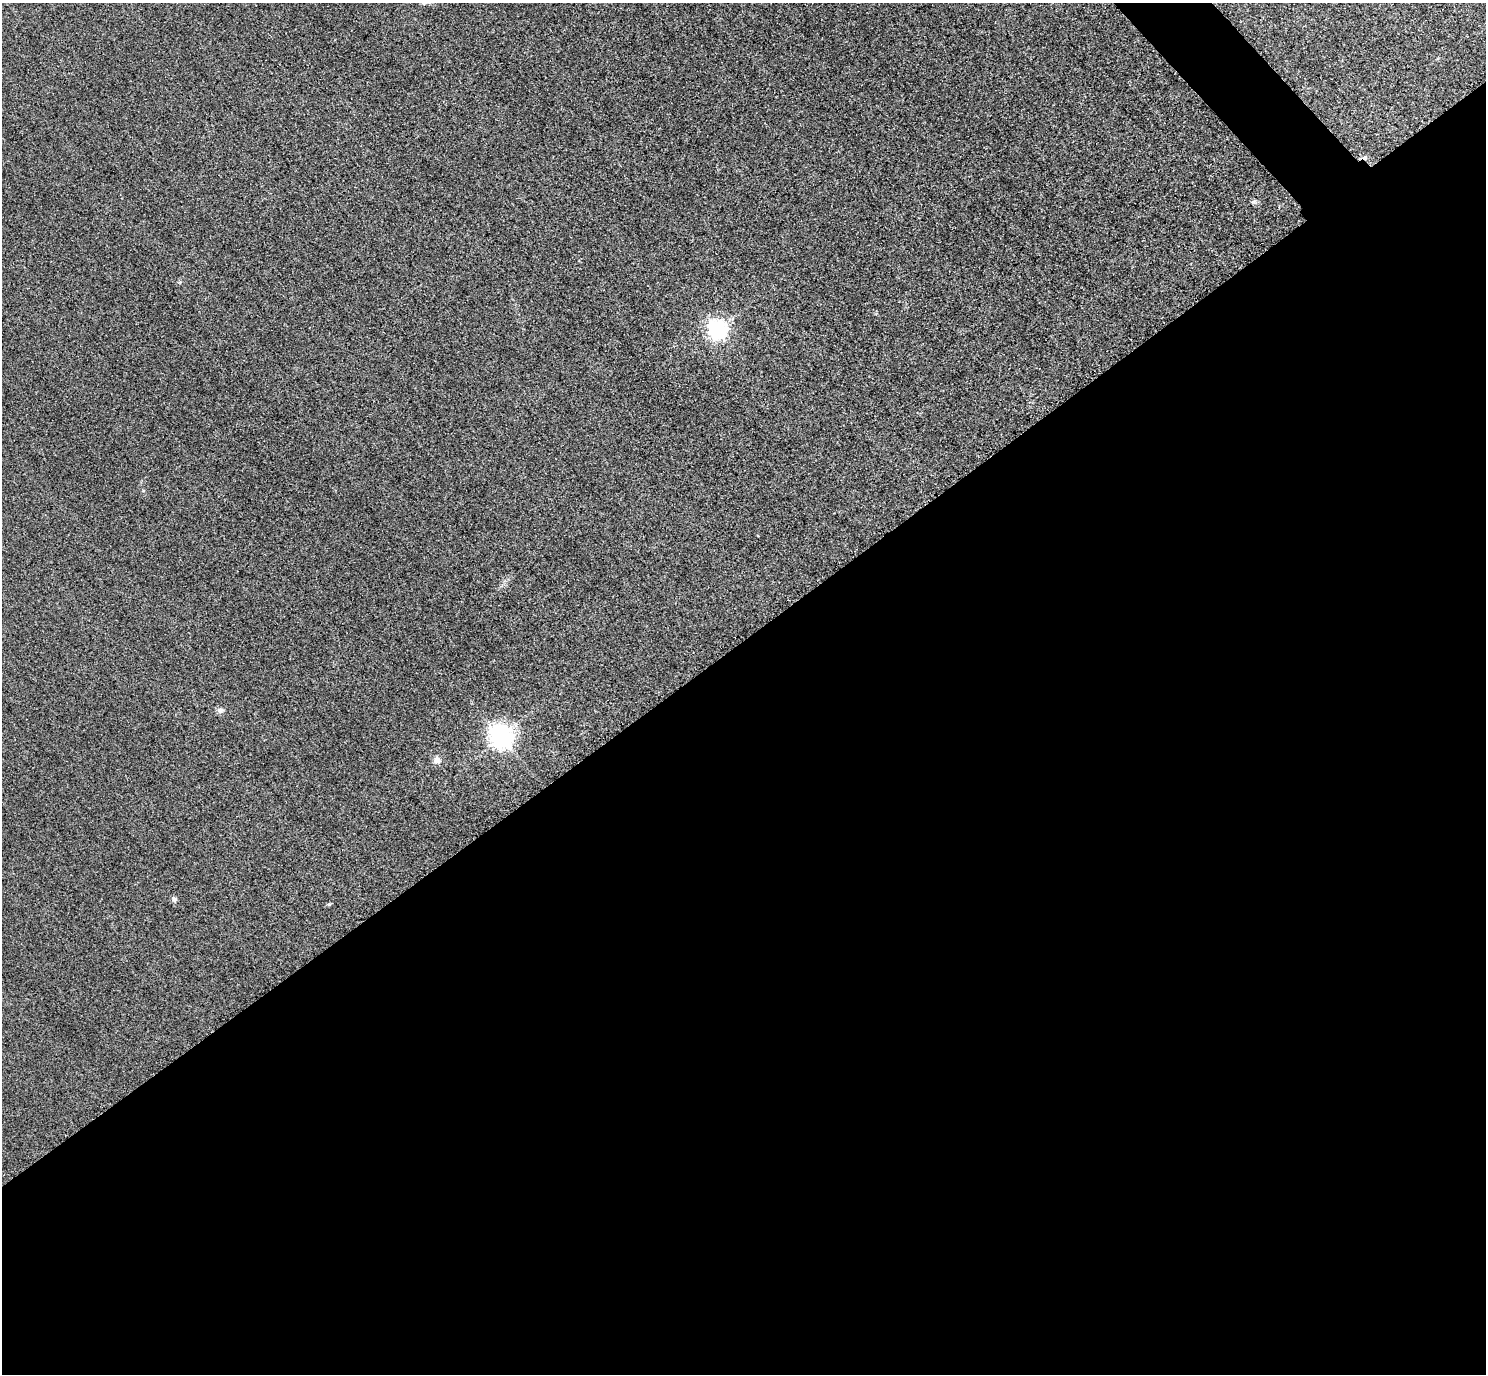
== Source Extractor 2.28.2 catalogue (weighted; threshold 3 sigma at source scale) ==
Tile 15 of 4 x 4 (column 3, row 4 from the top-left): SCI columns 2999-4482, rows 326-1697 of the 5997 x 5994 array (HDU 1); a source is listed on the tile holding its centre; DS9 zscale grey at full resolution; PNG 1488 x 1376 px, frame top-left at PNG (2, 3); no overlay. Shown black and unused: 55% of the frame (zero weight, under 3 of 4 exposures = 3% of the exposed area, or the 3 px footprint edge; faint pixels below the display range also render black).
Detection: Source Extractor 2.28.2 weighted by HDU 2 'WHT'; one run over the whole footprint, this tile lists its part. Background 0.0464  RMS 0.017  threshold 0.0787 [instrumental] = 3 sigma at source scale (4.5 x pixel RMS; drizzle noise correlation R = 1.50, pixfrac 1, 0.05/0.05 arcsec/px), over >= 5 px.
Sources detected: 9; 1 cosmic-ray / hot-pixel residue — not listed; the other 8 listed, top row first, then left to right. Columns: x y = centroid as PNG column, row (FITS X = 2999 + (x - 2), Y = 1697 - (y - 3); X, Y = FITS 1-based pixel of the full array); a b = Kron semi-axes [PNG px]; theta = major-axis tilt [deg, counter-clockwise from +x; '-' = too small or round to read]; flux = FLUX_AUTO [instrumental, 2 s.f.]
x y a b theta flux
424 3 8 4 35 2.9
1254 201 8 3 19 3.2
717 330 7 7 - 730
220 710 9 7 21 5.2
501 737 8 7 - 1400
437 760 8 7 - 9
174 899 9 5 -77 4.1
329 904 5 5 - 2.2
Isophote crosses this tile's border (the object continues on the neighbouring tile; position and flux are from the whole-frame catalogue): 1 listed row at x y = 424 3